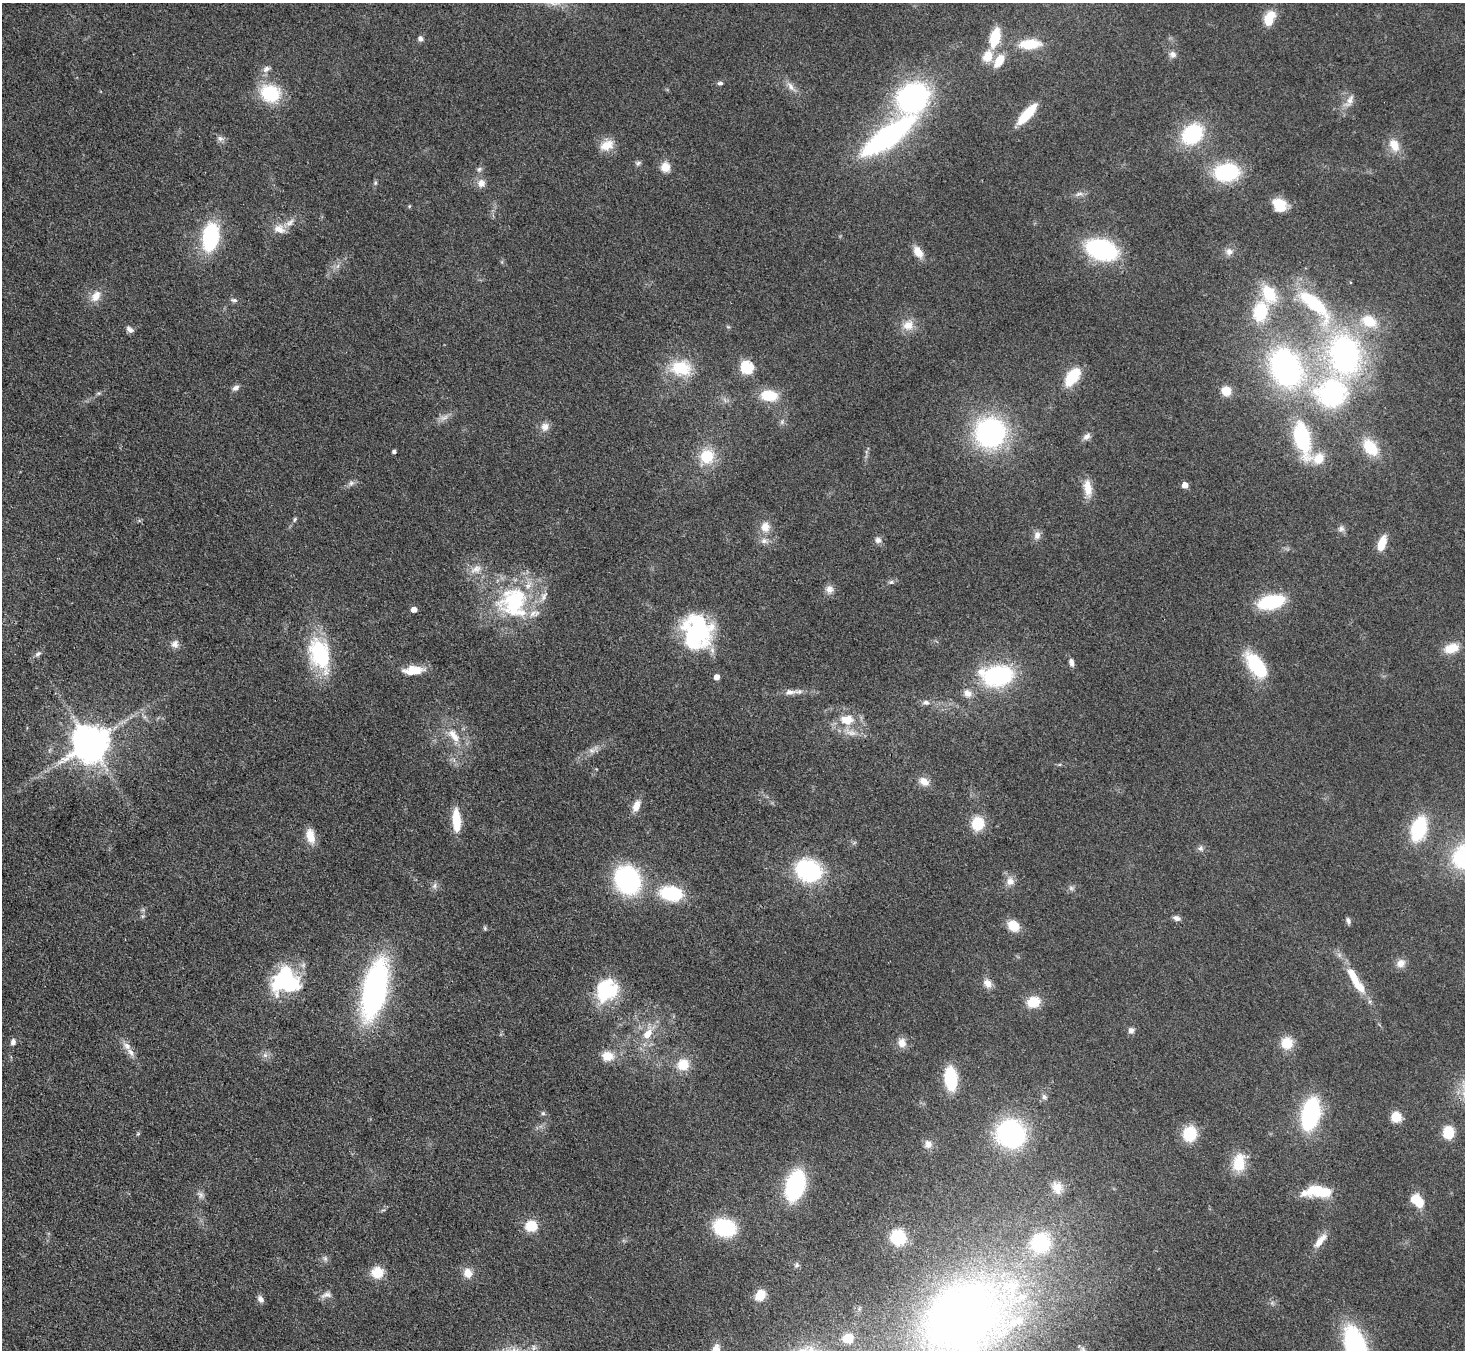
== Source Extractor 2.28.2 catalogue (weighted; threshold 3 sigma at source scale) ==
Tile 7 of 4 x 4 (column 3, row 2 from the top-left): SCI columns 2926-4388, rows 2993-4340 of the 5852 x 5845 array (HDU 1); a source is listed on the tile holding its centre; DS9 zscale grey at full resolution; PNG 1467 x 1352 px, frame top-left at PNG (2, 3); no overlay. Shown black and unused: <1% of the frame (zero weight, under 3 of 4 exposures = <1% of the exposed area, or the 3 px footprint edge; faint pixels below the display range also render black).
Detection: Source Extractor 2.28.2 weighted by HDU 2 'WHT'; one run over the whole footprint, this tile lists its part. Background 0.0759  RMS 0.0066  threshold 0.0299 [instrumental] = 3 sigma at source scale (4.5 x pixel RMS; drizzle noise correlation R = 1.50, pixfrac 1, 0.05/0.05 arcsec/px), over >= 5 px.
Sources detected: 173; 6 inside a brighter object's white glare — not listed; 10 inside a brighter listed object's ellipse — not listed separately; the other 157 listed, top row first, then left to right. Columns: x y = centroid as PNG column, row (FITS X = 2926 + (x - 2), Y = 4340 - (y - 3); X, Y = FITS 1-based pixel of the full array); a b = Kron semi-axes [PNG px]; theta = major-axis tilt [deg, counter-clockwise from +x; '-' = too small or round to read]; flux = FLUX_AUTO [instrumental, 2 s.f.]
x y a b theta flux
1269 18 19 11 67 14
995 37 16 8 76 28
420 39 6 6 - 2.6
1030 44 24 11 4 20
1172 54 10 8 -27 3.2
987 56 14 11 66 11
999 61 15 9 60 12
266 69 11 7 39 3.3
720 83 7 4 4 1.9
791 87 14 6 -65 3.9
270 93 20 17 -25 38
913 97 32 26 36 130
1349 101 22 8 62 6
1027 114 23 7 48 27
1192 134 21 17 44 52
888 136 60 18 36 150
220 139 9 6 -48 2.5
607 145 18 11 23 10
1394 145 20 13 -61 10
638 163 8 5 18 1.5
665 167 10 9 - 8.2
479 169 7 6 - 1.7
1226 172 24 17 7 53
375 183 6 5 - 1.1
481 183 11 10 - 4.8
1079 194 12 5 16 2.7
1279 205 16 13 -39 13
409 206 5 4 - 0.76
279 229 16 11 -22 7.4
210 237 26 14 82 60
1102 250 22 13 -17 120
1229 251 11 9 -83 3.9
918 252 14 9 -55 8
1269 294 26 17 -62 27
96 296 16 10 54 7.9
234 300 9 5 -6 1.7
1313 302 38 20 -33 48
1260 312 19 13 76 35
1369 321 22 15 -29 19
908 325 14 12 27 8.6
728 327 6 3 -19 0.85
130 329 11 7 -36 2.7
1345 354 36 26 -81 170
747 367 6 6 - 86
681 368 25 19 -8 29
1286 368 34 25 -65 150
1072 377 15 8 54 34
235 388 9 6 33 2.8
1226 391 9 8 - 10
99 393 6 4 17 1.1
1332 393 37 35 18 99
769 395 15 10 -4 22
444 418 13 7 24 4
545 427 12 11 - 4.8
990 433 25 24 - 140
1087 436 11 7 35 3.1
1302 438 48 19 -76 57
1370 447 21 13 -53 21
394 452 4 3 - 1.7
707 456 14 13 - 23
351 483 8 6 3 2.2
1185 485 5 4 - 7.7
1088 488 23 10 -83 10
295 519 6 5 - 1.2
765 527 13 11 -88 7.8
1341 529 9 8 - 2.6
1037 535 11 9 85 3.9
878 540 9 8 - 3
764 541 10 8 0 3.8
1382 543 17 9 71 11
476 569 17 10 25 7.1
891 582 7 6 - 1.5
829 589 11 10 - 4.2
1271 602 22 11 13 55
515 603 48 42 -40 80
414 609 5 5 - 5.2
699 633 45 31 -89 65
175 644 11 10 - 4
1451 648 15 10 17 14
38 654 9 5 37 1.8
320 654 37 21 -72 60
1071 662 10 6 -80 2.8
1256 665 30 14 -53 41
412 670 21 13 11 12
997 676 25 16 5 99
717 677 5 4 - 4.9
790 692 17 8 6 5
967 693 12 10 -41 5.4
926 702 10 7 -7 2.7
847 720 21 15 -2 16
454 736 23 9 -54 11
90 743 11 10 - 2100
593 750 19 6 31 5.3
924 781 13 9 -31 6.8
636 806 14 8 69 6.9
456 820 22 7 -86 22
978 823 15 13 82 19
1419 828 17 10 73 64
310 836 19 10 -77 9.2
1200 848 8 7 - 2.1
808 870 24 19 -14 74
627 880 24 20 -57 100
1010 881 12 11 - 5.5
434 886 9 6 51 2.4
1071 888 7 7 - 1.9
671 893 18 12 -9 49
1177 918 10 6 -13 2.5
1348 921 8 5 -65 1.9
1013 926 15 12 -42 11
485 928 6 5 - 1.1
1401 963 13 10 35 4.9
1354 978 34 10 -60 17
285 981 30 28 20 61
988 983 12 10 -52 5.6
375 989 42 17 77 230
606 990 29 24 53 39
1033 1002 15 12 18 14
1131 1030 8 7 - 2.5
648 1034 17 10 52 11
13 1042 7 5 85 3.1
902 1043 12 10 -77 5.8
1287 1043 12 12 - 15
127 1046 13 8 -41 4.7
265 1055 7 7 - 2.4
607 1056 13 10 -11 11
683 1064 14 13 - 13
951 1078 18 10 -84 42
1044 1097 8 6 -46 2.1
543 1113 6 4 -1 1.1
1310 1114 24 13 78 97
1396 1117 8 8 - 15
1448 1132 10 9 - 20
138 1134 6 3 19 0.79
1011 1134 21 20 - 130
1190 1134 13 11 73 27
928 1144 11 9 -75 4.3
1239 1163 21 14 83 18
795 1185 20 12 74 110
1057 1187 15 12 -68 7.4
1320 1191 24 12 -13 26
200 1195 11 7 -53 2.8
1419 1202 14 10 -77 13
531 1226 12 11 - 15
724 1227 18 13 -18 60
898 1237 14 13 - 29
1320 1241 23 8 50 7.7
1040 1242 19 19 - 47
325 1258 9 5 -64 1.9
796 1265 8 6 48 1.6
377 1272 13 13 - 13
468 1273 12 11 - 6.9
326 1295 16 8 12 3.8
760 1295 9 7 55 15
260 1299 10 7 -52 2.8
959 1315 96 72 21 460
848 1338 8 7 - 17
1356 1346 32 15 -73 130
Isophote crosses this tile's border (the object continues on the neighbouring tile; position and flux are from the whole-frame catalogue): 2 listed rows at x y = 959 1315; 1356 1346